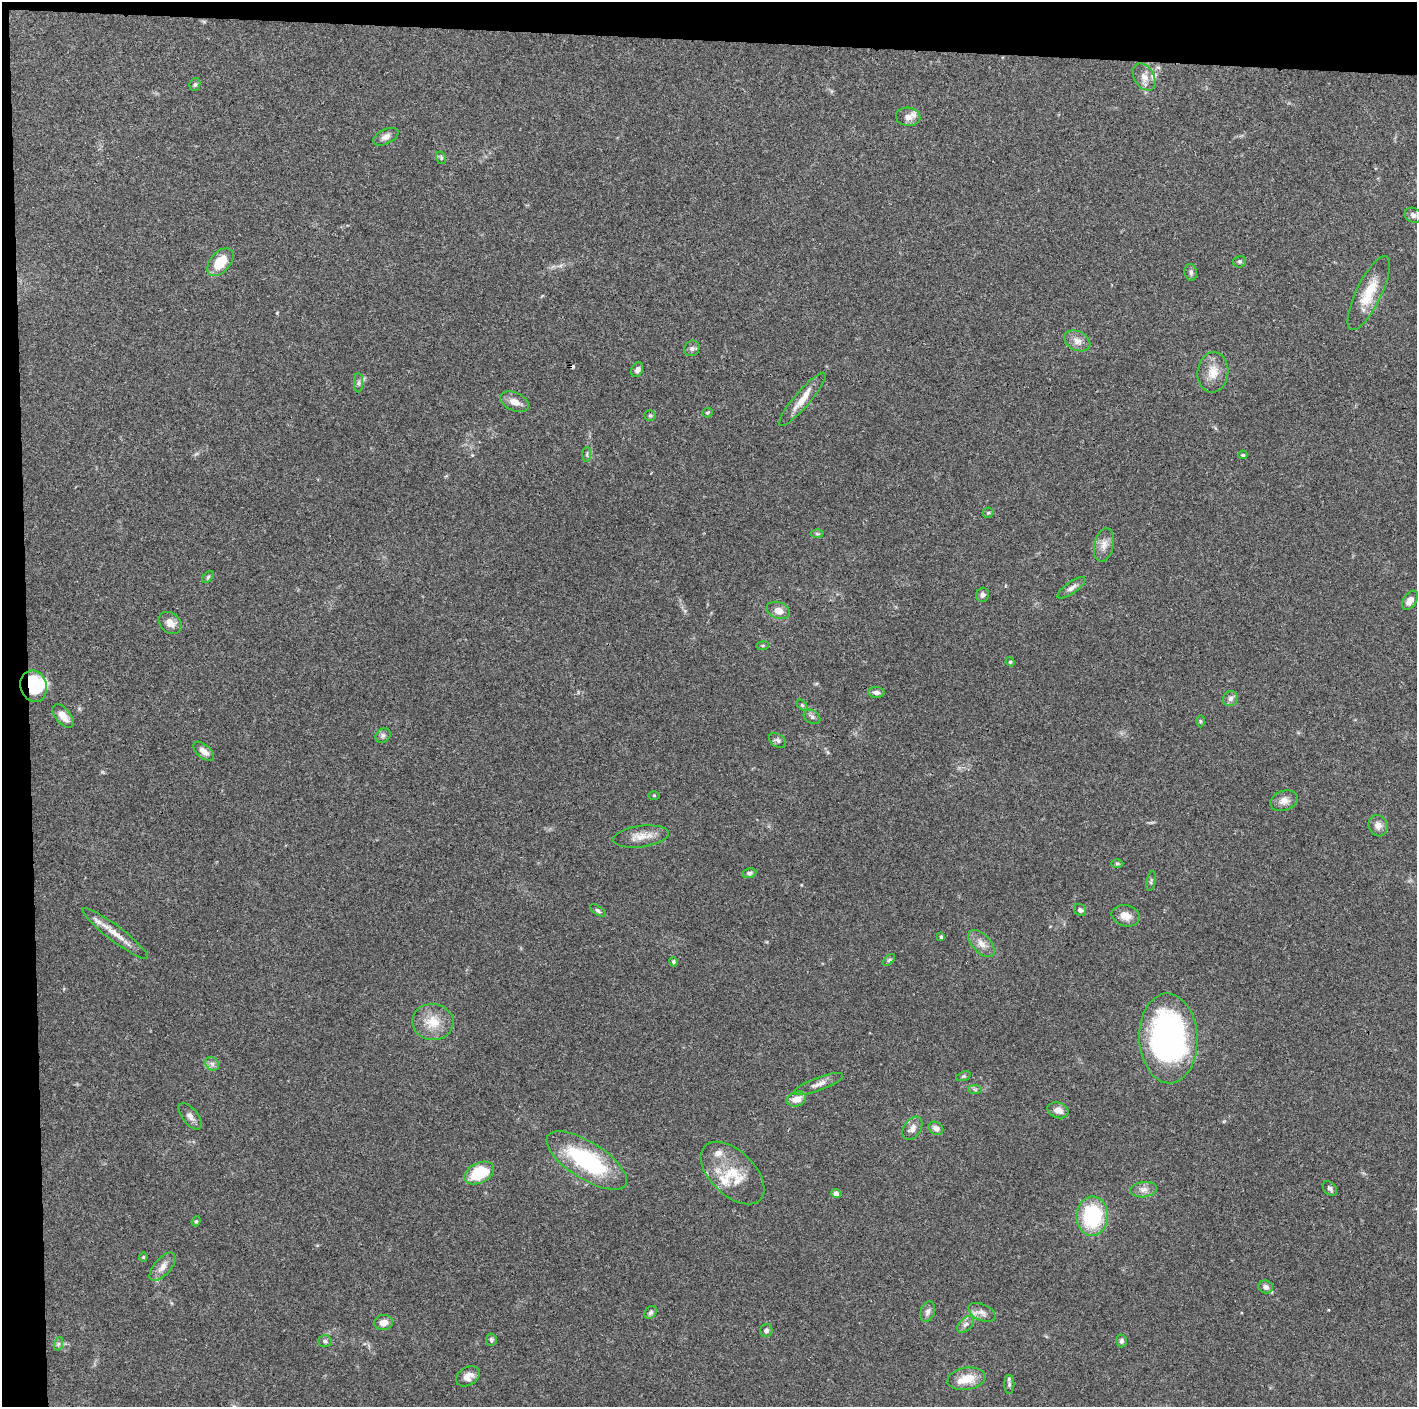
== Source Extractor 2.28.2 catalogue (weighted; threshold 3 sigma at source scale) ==
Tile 1 of 3 x 3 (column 1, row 1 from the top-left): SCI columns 1-1415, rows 2816-4220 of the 4245 x 4224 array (HDU 1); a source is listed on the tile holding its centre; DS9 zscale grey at full resolution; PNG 1419 x 1409 px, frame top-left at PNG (2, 2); each listed source drawn as its Kron ellipse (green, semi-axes under 4 px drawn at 4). Shown black and unused: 5% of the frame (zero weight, under 3 of 4 exposures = <1% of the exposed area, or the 3 px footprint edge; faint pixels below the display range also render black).
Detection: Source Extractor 2.28.2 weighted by HDU 2 'WHT'; one run over the whole footprint, this tile lists its part. Background 0.074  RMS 0.006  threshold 0.0269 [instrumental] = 3 sigma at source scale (4.5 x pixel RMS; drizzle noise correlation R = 1.50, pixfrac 1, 0.05/0.05 arcsec/px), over >= 5 px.
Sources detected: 98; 1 inside a brighter object's white glare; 1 cosmic-ray / hot-pixel residue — neither listed nor drawn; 4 inside a brighter listed object's ellipse — not listed separately; the other 92 listed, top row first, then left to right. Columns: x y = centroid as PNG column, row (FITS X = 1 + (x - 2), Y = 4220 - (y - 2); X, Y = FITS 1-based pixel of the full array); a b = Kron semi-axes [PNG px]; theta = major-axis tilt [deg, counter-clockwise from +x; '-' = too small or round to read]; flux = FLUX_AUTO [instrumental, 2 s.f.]
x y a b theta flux
1144 77 14 10 -59 4.9
195 84 7 5 72 1.1
908 117 12 9 -5 4.5
386 137 13 7 26 3.2
441 158 6 5 - 0.94
1413 215 9 7 -29 2.1
220 262 16 10 48 14
1240 262 6 5 - 0.98
1191 272 8 6 -80 1.8
1369 293 40 12 64 17
1077 341 14 9 -25 4.5
692 348 8 7 - 1.8
637 370 8 5 66 2.2
1213 372 20 15 84 9.5
358 383 9 4 90 1.5
802 399 34 8 49 8.8
514 402 15 9 -23 4.9
707 413 5 4 - 0.92
650 415 6 5 - 0.88
587 454 7 4 89 1
1243 455 4 4 - 0.82
988 513 5 5 - 0.91
817 534 6 4 -1 0.97
1104 545 17 9 77 4.9
208 577 7 4 46 0.97
1071 588 16 5 35 3
983 595 7 6 - 2.3
1410 600 11 6 56 4.5
778 610 12 8 -22 5.7
170 623 13 9 -40 4.7
763 646 6 3 8 0.75
1010 662 4 4 - 0.68
34 686 16 13 -71 31
877 692 8 5 -5 2.5
1230 698 8 7 - 2.2
802 705 6 4 -46 0.89
63 716 14 7 -51 5.9
812 717 9 6 -31 1.9
1200 721 6 4 -90 0.8
383 735 8 6 39 1.7
778 740 9 6 -37 1.7
204 751 12 6 -40 3.7
654 795 5 3 - 0.59
1284 801 14 10 19 4.2
1378 826 11 9 -68 4.2
641 836 28 10 8 7.7
1117 864 6 4 0 0.88
749 873 7 4 12 1.4
1151 881 10 4 80 1
1080 910 6 5 - 1.7
598 911 9 4 -34 1.1
1126 916 14 10 -15 6.2
115 934 40 7 -37 9
941 937 3 3 - 1.2
981 943 16 9 -46 5
889 960 7 4 44 1
673 962 5 4 - 0.8
433 1022 20 18 -3 13
1168 1038 45 29 -88 170
212 1064 7 6 - 2
963 1076 7 4 19 1
819 1084 26 6 21 4.6
975 1090 7 4 -1 1.1
796 1099 10 7 18 6.1
1058 1110 10 8 -18 4.3
190 1116 16 8 -52 3.3
912 1128 13 8 57 3.5
936 1128 8 6 -32 2.9
587 1160 46 18 -32 63
479 1173 16 10 27 25
732 1173 39 22 -44 22
1330 1188 8 6 -46 1.8
1144 1190 13 7 8 3.5
836 1194 5 4 - 4.3
1092 1216 19 15 87 47
196 1221 5 4 - 0.82
143 1257 4 4 - 0.62
162 1267 17 8 49 5
1266 1287 7 6 - 2.5
651 1312 7 5 44 1.4
928 1312 10 7 73 2.3
982 1312 14 8 -24 3.6
384 1323 9 7 6 4.4
965 1324 10 6 44 2.2
766 1330 6 6 - 1.8
491 1340 6 5 - 1.4
325 1341 7 5 -2 1.3
1121 1341 6 5 - 1.9
58 1344 7 4 71 1.3
468 1376 13 9 32 4.9
966 1379 19 11 9 11
1009 1384 9 5 -90 1.4
Overlapping masked pixels (flux is a lower limit): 1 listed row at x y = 34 686